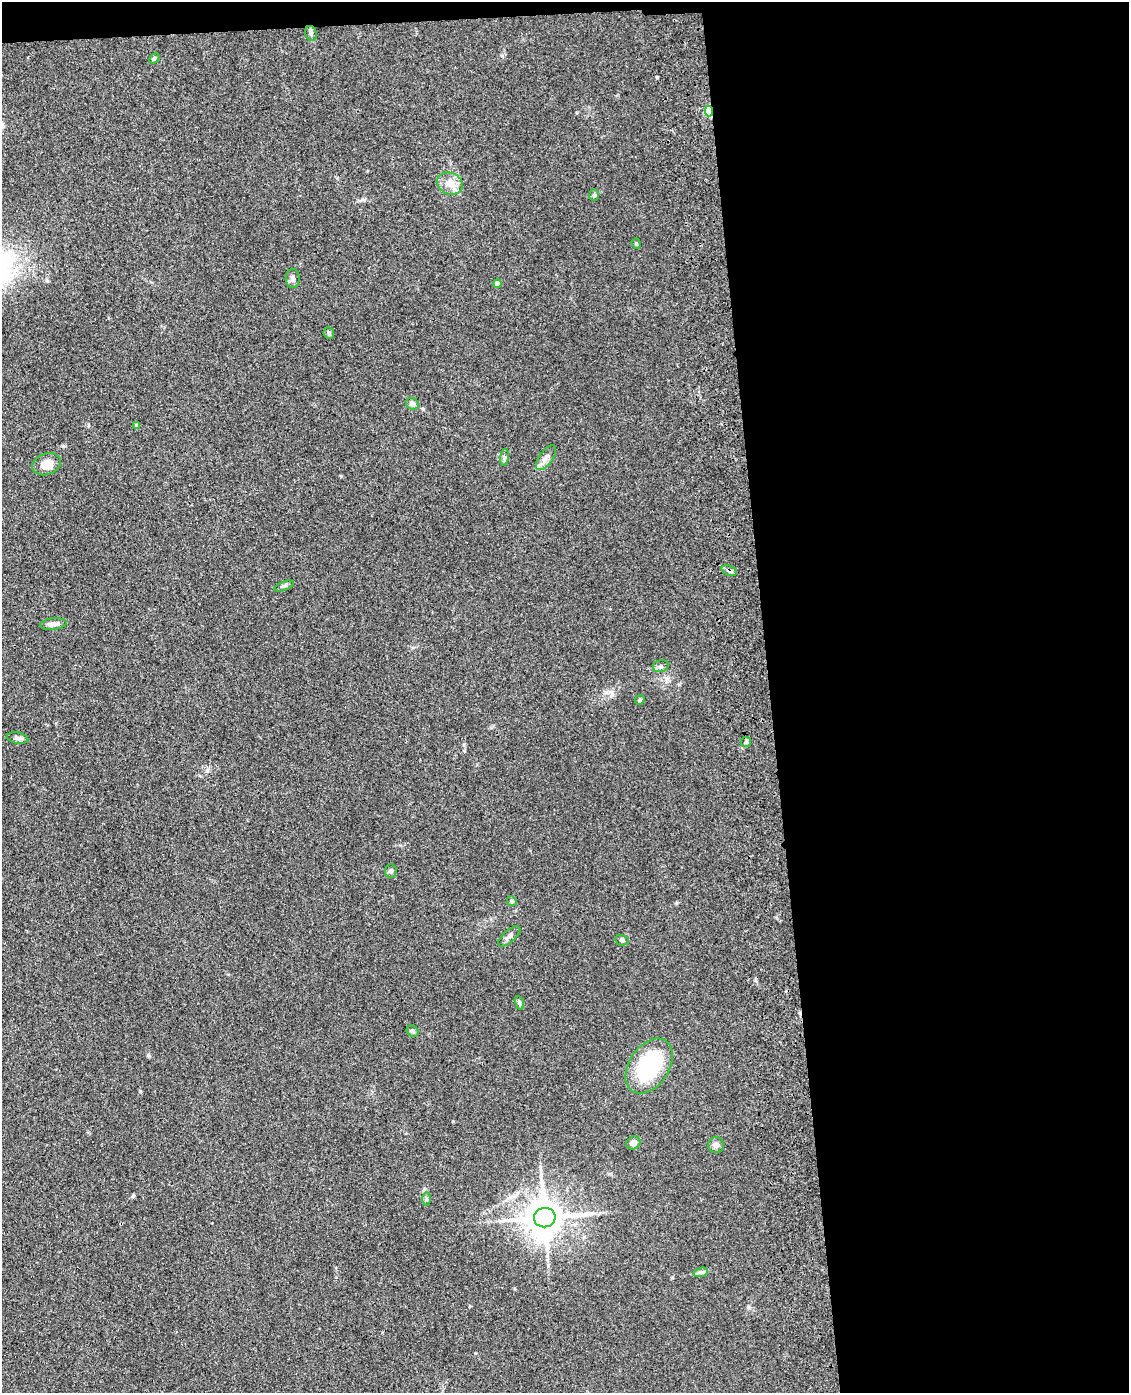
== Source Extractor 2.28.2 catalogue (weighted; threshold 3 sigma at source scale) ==
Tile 4 of 4 x 3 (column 4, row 1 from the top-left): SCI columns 3497-4623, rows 3033-4423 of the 4740 x 4572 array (HDU 1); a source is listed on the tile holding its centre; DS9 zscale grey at full resolution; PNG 1131 x 1395 px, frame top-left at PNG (2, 2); each listed source drawn as its Kron ellipse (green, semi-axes under 4 px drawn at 4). Shown black and unused: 33% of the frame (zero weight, under 3 of 4 exposures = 6% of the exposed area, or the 3 px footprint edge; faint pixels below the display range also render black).
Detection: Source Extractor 2.28.2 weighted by HDU 2 'WHT'; one run over the whole footprint, this tile lists its part. Background 0.0882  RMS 0.0092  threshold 0.0414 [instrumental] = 3 sigma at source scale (4.5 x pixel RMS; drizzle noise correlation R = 1.50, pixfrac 1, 0.05/0.05 arcsec/px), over >= 5 px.
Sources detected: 33; all 33 listed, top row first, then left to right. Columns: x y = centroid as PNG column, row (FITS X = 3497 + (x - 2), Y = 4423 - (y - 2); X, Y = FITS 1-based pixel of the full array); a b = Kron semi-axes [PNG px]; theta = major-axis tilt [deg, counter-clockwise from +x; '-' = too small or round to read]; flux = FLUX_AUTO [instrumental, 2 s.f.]
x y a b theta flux
311 33 7 5 -72 2
154 58 6 4 43 1.7
709 111 5 4 - 81
450 183 13 10 -22 10
594 195 6 5 - 1.5
636 244 5 4 - 1.2
293 278 9 7 -88 3.2
498 283 4 4 - 7.1
329 333 6 5 - 1.4
412 404 6 5 - 4.1
136 425 4 4 - 0.88
504 457 8 4 82 1.9
546 458 14 7 54 4.7
46 464 14 10 19 9.8
729 571 8 5 -21 2.4
284 586 10 4 20 1.8
53 624 13 5 6 4.5
661 666 8 6 16 2.2
640 700 5 4 - 1.4
18 738 11 5 -10 2.7
746 742 5 5 - 1.3
391 871 7 6 - 1.9
512 901 5 4 - 1.2
509 936 14 6 41 3.6
622 940 7 5 -12 2.1
519 1003 7 4 -71 1.5
413 1031 6 5 - 1.7
649 1066 30 20 57 69
633 1143 7 6 - 4.5
716 1145 8 8 - 3.7
426 1199 6 4 90 1.5
545 1218 10 10 - 2500
701 1272 7 4 17 2
Overlapping masked pixels (flux is a lower limit): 2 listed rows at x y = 709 111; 729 571
Unlisted compact peaks at least as high as the median listed source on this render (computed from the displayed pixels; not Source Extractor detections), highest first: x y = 140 1091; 148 1055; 133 1196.